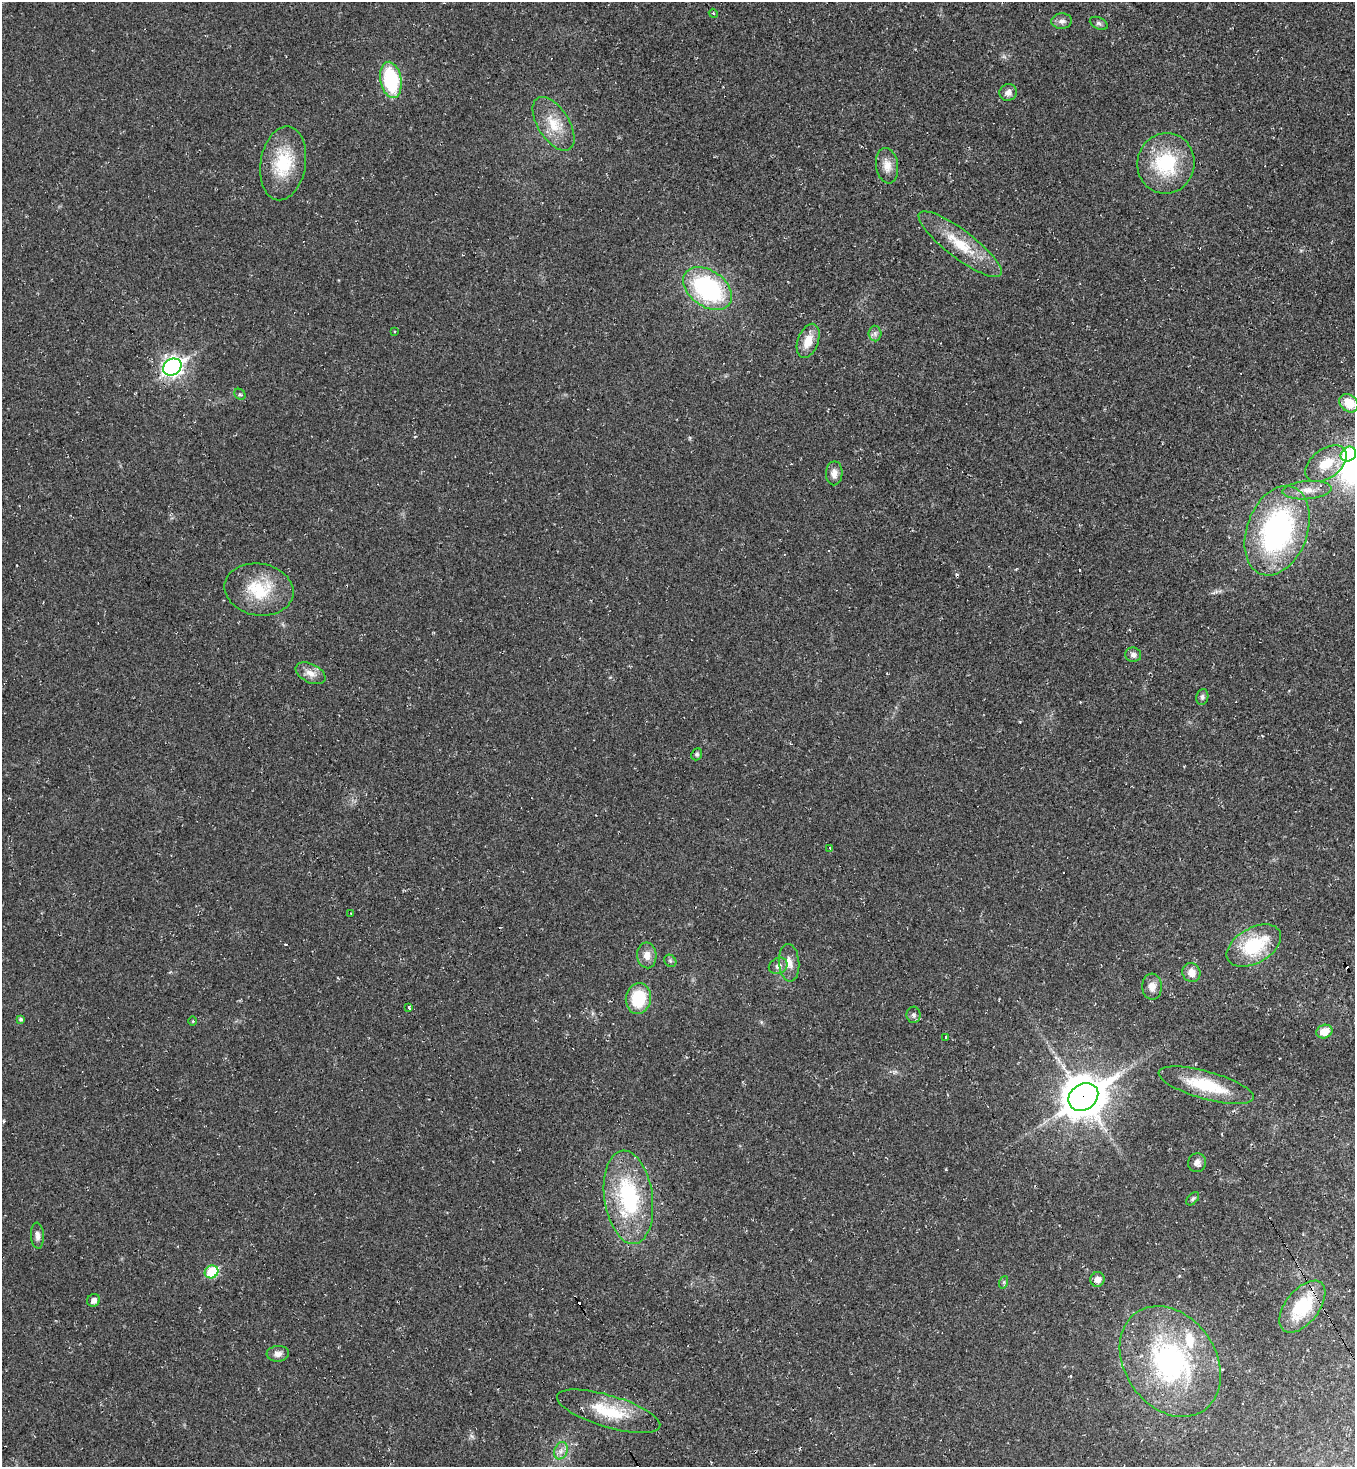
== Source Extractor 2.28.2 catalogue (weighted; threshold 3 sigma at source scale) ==
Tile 6 of 4 x 4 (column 2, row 2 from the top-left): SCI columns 1508-2860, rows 2937-4401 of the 5861 x 5867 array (HDU 1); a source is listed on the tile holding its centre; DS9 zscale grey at full resolution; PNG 1357 x 1469 px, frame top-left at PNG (2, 2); each listed source drawn as its Kron ellipse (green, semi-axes under 4 px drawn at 4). Shown black and unused: <1% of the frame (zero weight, under 2 of 3 exposures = <1% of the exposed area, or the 3 px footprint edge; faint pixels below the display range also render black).
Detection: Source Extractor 2.28.2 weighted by HDU 2 'WHT'; one run over the whole footprint, this tile lists its part. Background 0.0314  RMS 0.0062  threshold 0.0279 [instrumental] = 3 sigma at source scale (4.5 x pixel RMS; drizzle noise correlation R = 1.50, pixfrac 1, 0.05/0.05 arcsec/px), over >= 5 px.
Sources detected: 67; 8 cosmic-ray / hot-pixel residue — neither listed nor drawn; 1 inside a brighter listed object's ellipse — not listed separately; the other 58 listed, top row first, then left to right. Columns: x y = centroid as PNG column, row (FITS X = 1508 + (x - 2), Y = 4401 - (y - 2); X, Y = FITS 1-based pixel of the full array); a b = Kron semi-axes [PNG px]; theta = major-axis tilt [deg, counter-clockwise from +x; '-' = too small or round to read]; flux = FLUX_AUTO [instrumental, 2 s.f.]
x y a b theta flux
713 13 4 3 - 0.69
1062 21 10 7 5 2.9
1099 23 9 5 -26 1.7
391 80 18 10 -79 43
1008 92 9 8 - 3.3
554 124 30 15 -57 16
283 163 37 22 80 31
1166 163 30 28 79 42
887 166 18 11 -82 6.9
960 244 51 14 -37 23
708 289 27 18 -35 80
394 331 3 2 - 0.58
875 334 8 6 -90 2.1
808 341 18 10 70 10
172 367 9 8 - 250
240 394 6 5 - 1.1
1349 403 10 8 -42 14
1348 454 8 7 - 44
1326 464 23 14 36 16
834 473 12 8 88 4.5
1307 490 24 9 5 7.9
1277 531 46 30 70 130
259 589 35 26 -9 29
1133 655 8 7 - 2.5
311 673 16 9 -26 5.6
1202 697 8 6 79 1.6
697 754 6 5 - 1.3
830 848 3 2 - 1.7
351 913 3 3 - 2
1254 946 29 17 30 38
647 955 13 9 -85 5.4
670 961 7 5 -46 1.2
789 963 19 10 -85 6.4
778 966 10 8 30 3
1191 973 9 9 - 6
1152 987 13 10 -86 5
638 999 15 12 83 26
409 1008 3 3 - 5.6
913 1015 8 7 - 1.9
21 1019 4 4 - 1.3
193 1021 4 3 - 0.53
1324 1031 8 6 19 8.9
945 1037 3 3 - 3.8
1206 1085 49 14 -15 30
1083 1097 16 13 34 1700
1197 1163 9 9 - 3
628 1197 47 24 -82 64
1193 1199 8 5 45 1.2
37 1236 13 6 -86 2.9
212 1272 7 6 - 31
1098 1279 7 7 - 4.1
1004 1282 6 4 71 0.99
94 1300 6 6 - 3.4
1302 1307 30 17 51 34
278 1354 11 8 4 3.2
1170 1361 59 45 -55 110
609 1411 54 16 -17 28
561 1451 9 6 70 2.9
Overlapping masked pixels (flux is a lower limit): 1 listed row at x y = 1083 1097
Isophote crosses this tile's border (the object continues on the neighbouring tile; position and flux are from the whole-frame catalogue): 1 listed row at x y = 1348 454